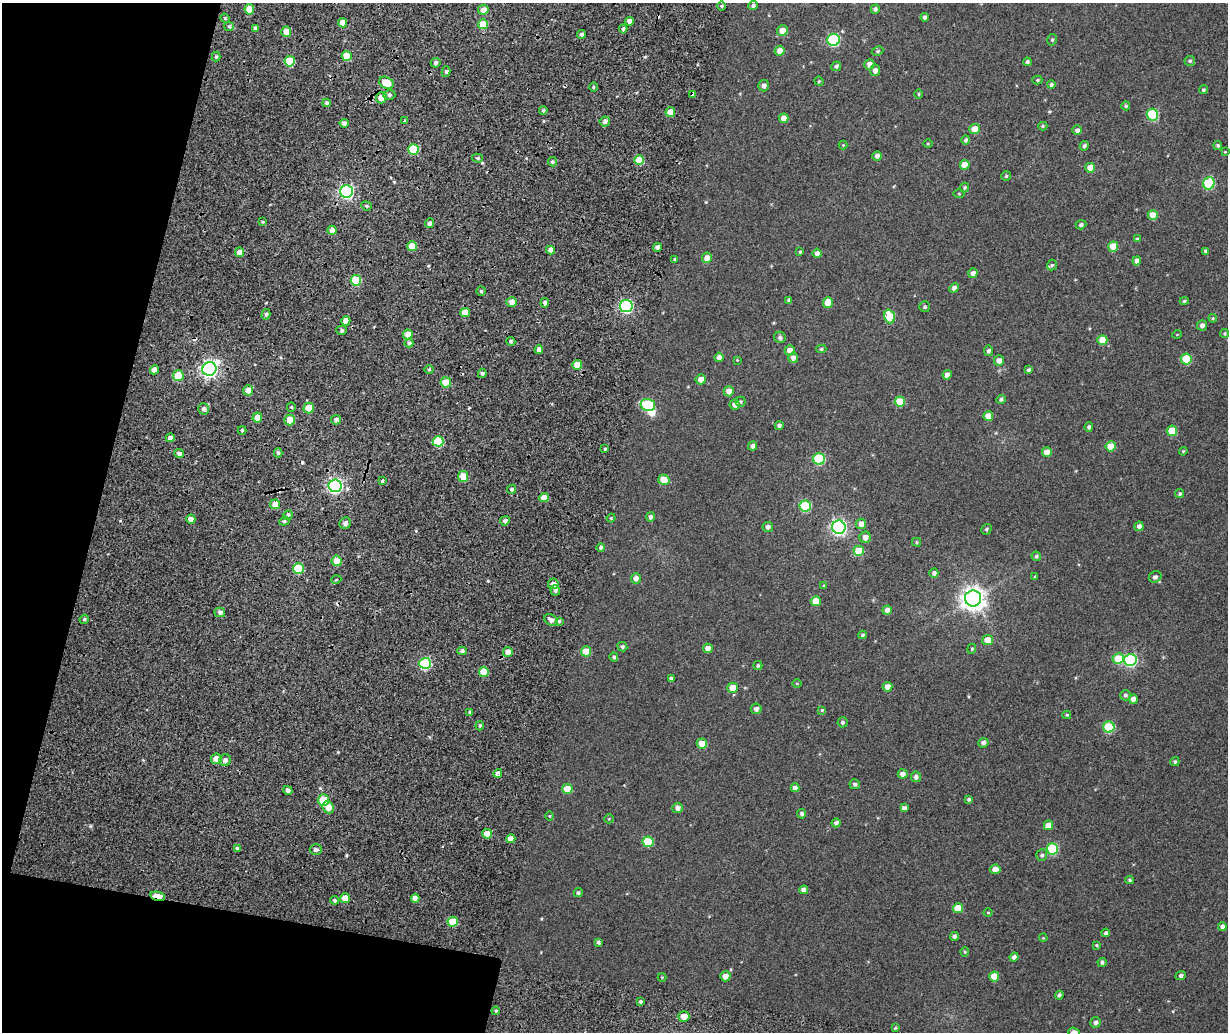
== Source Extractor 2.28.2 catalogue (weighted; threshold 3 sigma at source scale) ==
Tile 5 of 4 x 3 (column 1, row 2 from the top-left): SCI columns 122-1347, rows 1425-2454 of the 5147 x 3851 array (HDU 1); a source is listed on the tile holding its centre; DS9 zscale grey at full resolution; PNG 1230 x 1034 px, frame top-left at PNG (2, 3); each listed source drawn as its Kron ellipse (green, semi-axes under 4 px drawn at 4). Shown black and unused: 13% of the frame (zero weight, under 2 of 4 exposures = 9% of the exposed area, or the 3 px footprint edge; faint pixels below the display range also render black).
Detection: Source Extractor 2.28.2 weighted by HDU 2 'WHT'; one run over the whole footprint, this tile lists its part. Background 0.0816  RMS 0.044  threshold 0.198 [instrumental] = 3 sigma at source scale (4.5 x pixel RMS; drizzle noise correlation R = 1.50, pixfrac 1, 0.0396/0.0396 arcsec/px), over >= 5 px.
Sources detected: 297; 1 inside a brighter object's white glare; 3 cosmic-ray / hot-pixel residue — neither listed nor drawn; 1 inside a brighter listed object's ellipse — not listed separately; the other 292 listed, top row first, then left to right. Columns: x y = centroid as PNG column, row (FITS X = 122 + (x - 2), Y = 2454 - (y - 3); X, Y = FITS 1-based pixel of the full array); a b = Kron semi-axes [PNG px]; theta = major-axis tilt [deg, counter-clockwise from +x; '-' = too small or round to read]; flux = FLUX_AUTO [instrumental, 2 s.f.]
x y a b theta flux
753 5 5 4 - 8.4
722 6 5 3 - 4.3
249 9 5 5 - 45
875 9 5 4 - 9
483 10 5 5 - 29
925 17 4 4 - 12
225 18 5 4 - 5.1
629 21 4 4 - 21
343 23 4 4 - 40
483 24 5 5 - 68
229 26 5 4 - 5.9
255 28 4 3 - 12
623 29 4 3 - 8.2
782 31 5 5 - 32
286 32 5 5 - 34
581 34 4 4 - 9.1
834 40 6 6 - 320
1052 40 6 4 75 5
780 51 5 5 - 27
877 51 6 4 27 4.8
347 56 5 5 - 70
216 57 5 4 - 5.7
290 61 5 5 - 140
1190 61 5 5 - 5.9
1027 62 4 4 - 6.9
436 63 5 4 - 9.8
869 64 5 5 - 21
836 66 5 4 - 7.3
875 70 5 5 - 17
446 72 5 4 - 7.1
1037 80 5 4 - 4.5
819 81 5 4 - 4.2
386 83 8 5 -27 60
1051 85 4 4 - 7.8
764 86 6 5 - 14
593 87 4 3 - 3.7
1203 90 4 4 - 4.8
693 94 4 3 - 36
919 94 5 3 - 3.6
389 95 6 4 17 8.2
381 98 5 5 - 43
327 103 4 4 - 8.7
1126 106 5 4 - 4.7
543 110 4 3 - 5.7
670 112 5 4 - 36
1152 115 6 5 - 210
784 118 5 4 - 33
405 121 4 3 - 6
605 121 5 5 - 11
344 123 4 4 - 13
1043 126 4 4 - 4.9
975 129 5 5 - 37
1077 130 5 4 - 11
966 140 5 4 - 7.3
928 144 4 3 - 2.9
843 145 4 4 - 2.9
1218 145 4 4 - 5.6
1084 146 5 4 - 6.8
413 149 5 5 - 170
1225 152 3 3 - 2.7
877 156 5 4 - 13
477 158 5 4 - 7.3
639 160 5 5 - 70
552 162 5 4 - 6.3
965 165 5 4 - 46
1090 168 5 5 - 40
1006 176 5 5 - 4.4
1209 183 6 5 - 220
965 187 5 4 - 5.1
346 192 6 6 - 660
959 194 5 4 - 3.4
366 206 5 4 - 6.3
1153 215 5 5 - 53
263 222 4 4 - 4.8
429 223 5 4 - 12
1081 225 5 4 - 7.3
332 230 4 4 - 21
1137 239 3 3 - 4.9
412 246 5 5 - 58
657 247 4 4 - 12
1113 247 5 5 - 57
550 250 4 4 - 23
1206 251 4 4 - 7.2
240 252 5 4 - 25
800 252 4 3 - 3.7
817 253 5 4 - 17
707 258 5 5 - 25
675 259 3 3 - 3.4
1137 261 4 4 - 16
1052 265 5 5 - 5.2
973 273 5 4 - 19
356 280 5 5 - 140
954 288 5 4 - 15
481 291 4 4 - 6
789 300 4 4 - 8.2
1184 301 4 4 - 5
512 302 5 5 - 25
828 302 5 5 - 49
545 303 4 4 - 9.6
626 306 6 6 - 590
925 307 5 5 - 6.3
465 312 5 4 - 47
266 314 5 4 - 8
889 316 7 5 -73 99
1213 318 4 4 - 3.7
346 321 5 4 - 26
1202 325 5 5 - 15
342 330 5 4 - 6.7
1225 333 4 4 - 5
408 334 5 5 - 38
1177 334 5 3 - 2.4
780 337 6 5 - 9.2
1102 340 5 5 - 56
511 341 5 4 - 5.6
409 343 4 4 - 7.5
539 349 4 4 - 17
821 349 5 4 - 5
790 350 5 5 - 25
988 351 5 4 - 8.6
719 357 5 4 - 14
793 358 5 5 - 15
1186 359 5 5 - 120
737 360 4 4 - 2.8
999 360 5 5 - 20
577 365 5 4 - 35
209 369 7 7 - 1300
154 370 4 4 - 23
429 370 5 3 - 4.1
1028 370 4 4 - 7
482 373 4 4 - 8.8
947 375 4 4 - 20
178 376 5 5 - 80
701 379 5 5 - 22
446 382 5 5 - 51
248 390 5 5 - 34
729 391 5 5 - 26
1001 399 4 4 - 6.6
740 402 5 5 - 4.8
900 402 5 5 - 76
735 404 5 5 - 17
648 405 7 6 - 230
291 407 4 4 - 4.4
309 408 5 5 - 46
204 409 6 5 - 11
988 416 5 5 - 36
257 418 5 5 - 31
290 420 5 5 - 51
336 420 5 5 - 12
779 426 4 4 - 9.8
1089 427 4 4 - 7.9
242 430 4 4 - 4.9
1172 431 5 5 - 72
170 438 4 4 - 15
438 441 5 5 - 150
753 446 4 4 - 11
1110 446 5 5 - 45
605 449 3 3 - 4.6
1183 451 4 4 - 3.5
1047 452 5 4 - 44
179 453 5 4 - 11
278 453 4 4 - 7.9
819 459 6 6 - 240
463 476 5 5 - 61
664 480 5 5 - 62
382 481 4 4 - 5
335 486 6 6 - 780
512 489 4 4 - 9.9
1180 494 5 4 - 5.7
544 498 5 4 - 34
275 504 5 5 - 33
805 506 6 5 - 190
288 515 5 4 - 8
650 517 5 4 - 9.6
611 518 4 4 - 3.2
191 519 4 4 - 24
284 521 5 4 - 6.9
505 521 5 4 - 13
345 523 6 5 - 14
861 524 5 5 - 22
1139 526 5 4 - 15
768 527 5 5 - 11
839 527 7 6 - 910
986 529 6 5 - 5.6
865 537 6 5 - 19
916 542 4 4 - 4.2
601 547 4 4 - 8.2
859 551 5 5 - 74
1036 556 5 4 - 6
337 561 5 5 - 48
299 568 5 5 - 170
934 573 4 4 - 10
1035 577 3 3 - 4
1155 577 6 5 - 9.7
636 578 5 5 - 18
336 580 5 3 - 3.7
553 584 5 5 - 17
824 586 4 4 - 4.1
555 590 5 5 - 9.1
973 598 8 8 - 2900
816 601 5 5 - 53
887 610 5 4 - 19
220 612 5 4 - 11
84 619 5 4 - 5.9
551 620 7 5 -34 15
559 621 4 4 - 5.6
863 635 4 4 - 5.9
988 640 5 5 - 43
622 647 5 4 - 7.6
708 648 5 4 - 22
972 649 5 4 - 4.3
462 651 4 4 - 8.3
586 651 5 5 - 57
508 652 5 5 - 33
614 657 4 4 - 5.9
1118 659 5 5 - 92
1130 660 6 6 - 430
425 663 5 5 - 280
758 666 5 4 - 6
484 672 5 5 - 71
671 679 4 4 - 9.2
797 683 5 3 - 3.3
888 687 5 4 - 26
733 688 5 5 - 44
1125 695 5 5 - 6.8
1133 699 5 4 - 25
756 709 5 5 - 12
822 710 4 4 - 3.6
470 712 4 4 - 6.1
1067 715 4 3 - 4.5
842 722 5 5 - 6.4
480 726 4 3 - 5.2
1109 727 5 5 - 170
983 743 5 5 - 11
702 744 5 5 - 42
216 759 5 5 - 38
225 760 6 5 - 15
1175 762 4 4 - 5.8
498 773 4 4 - 86
903 774 5 4 - 20
916 777 5 5 - 11
855 784 5 5 - 7.4
795 788 4 4 - 17
567 789 5 5 - 50
288 790 5 4 - 12
969 799 4 4 - 6.6
323 800 6 5 - 130
328 807 6 5 - 35
677 808 5 5 - 14
904 808 4 4 - 13
802 814 5 4 - 8
550 816 5 3 - 2.9
609 819 5 4 - 3.6
836 823 4 4 - 11
1049 825 5 4 - 34
487 834 5 5 - 55
511 839 4 4 - 30
648 842 5 5 - 120
237 848 3 3 - 31
1052 849 5 5 - 220
316 850 6 5 - 13
1042 855 6 5 - 7.6
995 869 5 4 - 20
1130 880 4 3 - 4.4
804 890 4 4 - 16
578 893 4 4 - 6.1
158 896 7 4 -13 100
345 898 5 5 - 46
415 898 4 4 - 22
335 900 4 4 - 7.6
958 908 5 5 - 64
988 912 4 3 - 2.5
453 922 5 5 - 83
1222 927 4 4 - 11
1106 933 4 4 - 8
954 936 4 4 - 9.3
1043 938 4 3 - 2.8
598 942 4 4 - 6.9
1096 945 4 4 - 3.9
965 952 4 4 - 3.8
1014 957 4 4 - 14
1102 962 4 4 - 8.4
725 976 5 5 - 28
994 976 5 5 - 53
1181 976 5 4 - 9.3
662 977 4 4 - 3
1059 995 4 4 - 7.9
641 1002 4 4 - 6.8
496 1011 4 4 - 4.7
684 1016 5 5 - 37
1096 1022 5 5 - 11
895 1028 4 3 - 3.5
1074 1032 6 5 - 19
Overlapping masked pixels (flux is a lower limit): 3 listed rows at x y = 693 94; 209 369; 158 896
Isophote crosses this tile's border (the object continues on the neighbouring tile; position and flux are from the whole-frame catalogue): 1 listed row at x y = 1074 1032